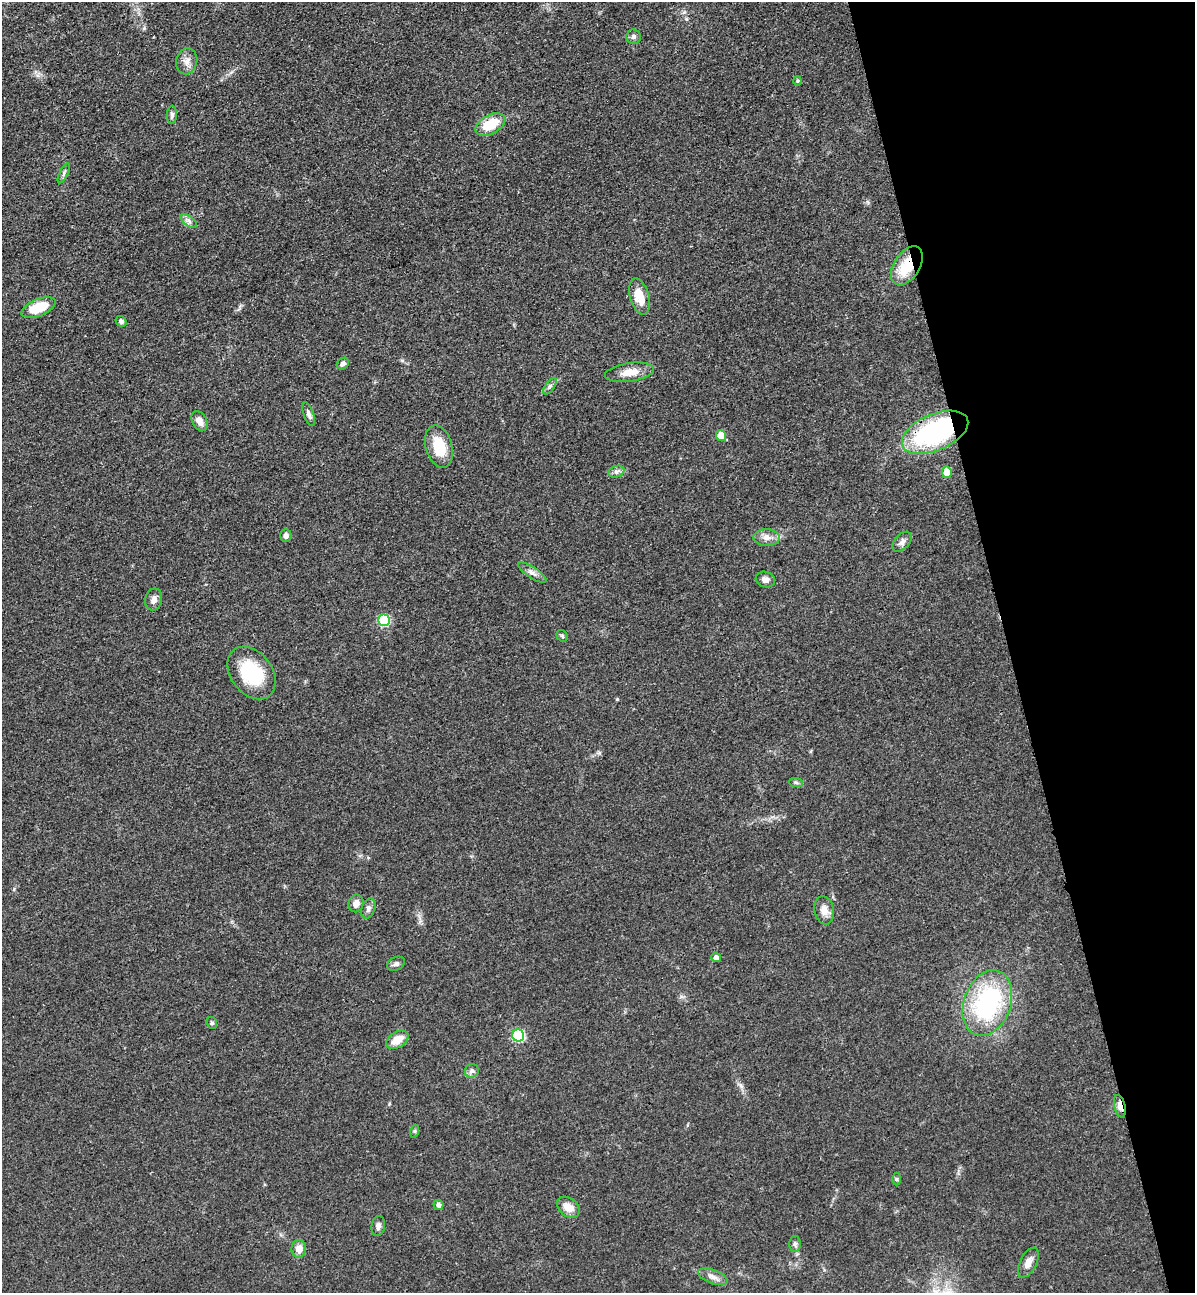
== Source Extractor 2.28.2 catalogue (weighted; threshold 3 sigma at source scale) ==
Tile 12 of 4 x 4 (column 4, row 3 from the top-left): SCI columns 3886-5078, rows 1407-2697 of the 5266 x 5394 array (HDU 1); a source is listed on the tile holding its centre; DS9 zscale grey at full resolution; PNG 1197 x 1295 px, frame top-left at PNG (2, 2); each listed source drawn as its Kron ellipse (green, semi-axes under 4 px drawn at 4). Shown black and unused: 16% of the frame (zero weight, under 3 of 4 exposures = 6% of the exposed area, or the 3 px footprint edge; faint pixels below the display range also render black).
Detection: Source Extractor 2.28.2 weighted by HDU 2 'WHT'; one run over the whole footprint, this tile lists its part. Background 0.056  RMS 0.0058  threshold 0.026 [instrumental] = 3 sigma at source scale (4.5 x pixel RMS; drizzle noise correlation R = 1.50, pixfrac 1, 0.05/0.05 arcsec/px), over >= 5 px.
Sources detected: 51; all 51 listed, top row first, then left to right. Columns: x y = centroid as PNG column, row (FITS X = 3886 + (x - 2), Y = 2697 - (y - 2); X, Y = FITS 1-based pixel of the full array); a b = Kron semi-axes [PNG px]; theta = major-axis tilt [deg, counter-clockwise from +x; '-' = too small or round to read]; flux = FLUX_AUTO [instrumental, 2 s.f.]
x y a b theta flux
634 37 7 7 - 1.5
187 61 13 10 76 4.1
797 81 4 4 - 0.59
172 115 9 5 87 1.5
490 124 16 9 28 17
64 173 11 3 64 1.4
189 221 10 4 -36 1.9
907 266 22 13 57 19
640 297 18 9 -74 11
39 307 18 8 22 15
121 321 5 5 - 1.6
343 364 7 5 39 1.7
629 372 25 9 8 8
550 386 9 4 55 1.5
309 414 12 5 -71 1.9
199 421 11 7 -61 3.7
935 432 35 18 23 88
721 435 5 5 - 10
439 447 22 13 -74 16
616 472 8 5 17 1.8
947 472 6 5 - 9.4
286 536 6 5 - 1.7
767 538 13 8 -2 4
902 542 12 7 49 2.6
532 572 16 5 -33 2.8
765 580 10 7 -15 2.7
154 599 11 8 78 3.1
384 620 6 5 - 42
562 636 6 5 - 0.91
252 673 29 20 -53 32
796 783 7 4 -2 1.1
356 903 9 7 71 3.2
368 908 10 6 74 2.2
824 910 14 9 -80 4.5
716 957 5 4 - 2.9
396 964 9 6 27 1.9
987 1003 34 23 70 76
212 1023 6 5 - 0.91
518 1036 6 6 - 46
397 1040 12 8 32 8
472 1071 7 6 - 2.2
1120 1106 11 5 -77 4.6
415 1131 6 4 72 0.83
897 1179 6 4 90 0.83
438 1205 5 5 - 2
568 1207 12 9 -37 6.4
378 1226 10 6 82 2.1
795 1244 8 5 -90 1.4
299 1249 9 7 89 4.8
1028 1263 16 8 63 4.7
713 1277 15 6 -20 3.3
Overlapping masked pixels (flux is a lower limit): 3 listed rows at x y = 907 266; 935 432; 1120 1106
Unlisted compact peaks at least as high as the median listed source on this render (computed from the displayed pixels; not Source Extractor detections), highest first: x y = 617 699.